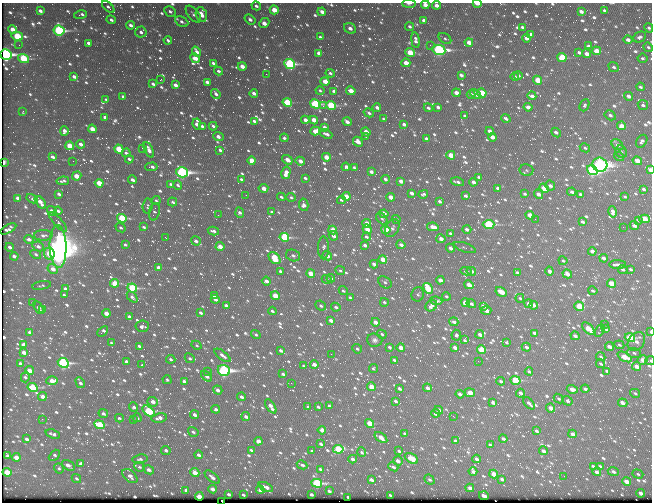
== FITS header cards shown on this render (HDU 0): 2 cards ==
NAXIS1  =                  650 / Width of table row in bytes
NAXIS2  =                  500 / Number of rows in table

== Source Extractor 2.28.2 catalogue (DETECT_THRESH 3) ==
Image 650 x 500 px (HDU 0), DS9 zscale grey, 1 PNG px = 1 image px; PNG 654 x 504 px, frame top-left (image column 1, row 500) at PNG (2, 3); each listed source drawn as its Kron ellipse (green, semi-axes under 4 px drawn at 4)
Background 391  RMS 2.1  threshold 6.39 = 3 sigma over >= 5 px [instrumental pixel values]
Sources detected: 1080; of the 1080, the 500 brightest by FLUX_AUTO listed and drawn (580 fainter detections omitted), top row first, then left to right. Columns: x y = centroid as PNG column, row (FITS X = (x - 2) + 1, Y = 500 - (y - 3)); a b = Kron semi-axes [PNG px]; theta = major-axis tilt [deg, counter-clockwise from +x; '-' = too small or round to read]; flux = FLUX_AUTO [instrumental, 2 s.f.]
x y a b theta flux
477 3 4 2 - 2000
409 4 7 3 1 420
425 5 4 3 - 1300
436 5 4 3 - 800
256 6 5 4 - 390
108 7 7 4 -45 410
274 10 4 4 - 2700
604 10 4 3 - 270
40 11 4 3 - 560
170 11 6 4 -28 390
581 11 4 3 - 700
322 12 4 3 - 840
193 14 10 5 -50 390
80 15 7 3 11 610
201 15 8 5 -73 1400
250 19 6 4 -38 510
111 20 5 4 - 490
424 20 4 3 - 630
182 22 7 4 -28 460
264 23 6 4 45 1400
130 25 4 3 - 500
409 26 4 3 - 310
522 27 3 3 - 370
350 28 6 5 - 660
649 28 5 3 - 290
13 29 4 4 - 1600
59 30 5 5 - 25000
141 32 5 5 - 500
531 34 4 3 - 410
17 36 6 4 -11 7000
320 37 3 3 - 310
640 37 7 5 27 490
526 38 4 3 - 720
445 39 7 5 -36 270
168 40 4 3 - 370
415 40 8 4 -81 650
628 40 4 3 - 630
469 42 4 3 - 1500
89 43 4 3 - 540
19 45 2 2 - 280
430 45 2 2 - 540
588 46 4 3 - 430
648 47 5 4 - 280
439 50 6 5 - 30000
596 51 4 4 - 2000
196 52 5 3 - 870
410 52 4 4 - 4500
579 52 4 3 - 380
319 53 4 3 - 1200
6 54 6 5 - 34000
586 54 4 3 - 880
23 58 5 4 - 9800
195 58 5 4 - 1900
562 58 4 4 - 7900
642 58 5 4 - 320
213 63 4 3 - 380
406 63 4 4 - 1900
290 64 5 5 - 19000
242 66 4 4 - 1400
614 67 5 4 - 350
218 71 4 4 - 290
330 73 5 4 - 300
266 74 2 2 - 660
461 75 4 3 - 580
518 75 4 3 - 340
74 77 4 3 - 550
515 77 4 3 - 420
160 80 3 2 - 390
538 80 5 4 - 3500
325 81 4 3 - 1800
207 82 4 3 - 720
153 84 4 3 - 480
175 85 4 3 - 750
640 87 4 4 - 310
320 90 4 4 - 290
334 91 4 3 - 470
351 91 5 3 - 2100
254 93 4 3 - 520
456 93 4 3 - 1200
482 93 5 4 - 5400
216 94 5 4 - 490
471 94 4 3 - 530
475 94 6 3 -37 520
123 96 4 3 - 350
532 96 4 3 - 680
628 96 5 4 - 760
106 99 3 3 - 270
287 102 4 4 - 7400
315 104 5 4 - 16000
331 105 5 4 - 10000
584 105 6 4 67 300
643 105 5 4 - 390
323 106 3 3 - 400
377 107 4 3 - 620
438 107 4 3 - 490
528 107 4 3 - 930
428 108 4 3 - 380
23 111 3 2 - 390
369 113 5 3 - 350
610 115 6 4 -31 520
465 116 3 3 - 280
105 117 4 3 - 570
506 118 5 3 - 420
383 119 3 3 - 270
305 120 4 3 - 1000
314 120 4 3 - 2000
254 121 4 3 - 500
347 122 4 3 - 670
197 124 5 4 - 1100
404 124 4 3 - 560
202 126 4 3 - 540
213 126 4 3 - 350
621 126 4 4 - 1600
324 127 4 3 - 820
92 129 4 3 - 1800
64 131 4 4 - 750
315 131 5 4 - 2400
490 131 4 3 - 960
366 132 5 4 - 1700
556 133 5 3 - 540
326 134 6 3 -24 580
366 136 4 2 - 270
218 137 5 3 - 830
492 137 4 3 - 1400
284 138 4 3 - 300
426 139 4 3 - 500
642 141 7 5 57 460
358 142 5 4 - 940
81 144 4 3 - 860
617 145 7 4 -39 790
70 146 4 4 - 4300
142 148 2 2 - 1300
585 148 5 4 - 280
119 149 5 4 - 5400
149 150 8 4 -64 700
220 150 4 3 - 410
621 152 6 5 - 290
126 153 4 3 - 420
451 155 4 4 - 2300
52 157 4 3 - 530
326 157 4 3 - 2500
619 157 5 4 - 350
129 159 4 3 - 370
252 160 4 3 - 2200
287 160 6 3 -35 1500
73 161 2 2 - 470
300 161 4 4 - 1000
637 161 5 3 - 2300
3 162 3 3 - 1000
600 165 7 7 - 69000
151 167 6 3 2 560
346 167 4 3 - 770
354 167 3 3 - 270
526 170 7 6 - 270
592 170 6 4 -36 31000
650 170 3 3 - 1300
182 172 6 5 - 37000
371 172 4 3 - 660
286 173 6 4 77 1800
77 176 5 4 - 2700
479 177 4 3 - 350
305 178 4 3 - 350
241 179 3 3 - 270
385 179 4 3 - 480
132 180 4 3 - 650
63 181 6 3 10 390
401 181 4 3 - 1200
457 182 7 3 -14 460
473 182 4 3 - 860
99 183 4 3 - 3100
171 184 4 3 - 360
178 185 4 4 - 310
550 186 5 5 - 800
263 188 5 4 - 1600
498 188 4 3 - 520
544 188 5 4 - 2100
644 189 4 3 - 390
572 192 4 3 - 660
411 193 4 3 - 790
59 194 4 3 - 500
423 194 5 3 - 290
524 194 3 3 - 300
538 194 5 3 - 1000
580 194 4 3 - 480
246 195 2 2 - 410
346 196 4 3 - 2400
465 196 3 3 - 420
281 197 4 3 - 340
291 197 5 4 - 340
391 197 4 3 - 1800
625 197 4 3 - 280
18 198 4 3 - 790
32 199 6 3 -29 570
156 200 4 3 - 280
341 200 4 4 - 340
440 201 4 3 - 460
40 202 7 3 -52 1500
173 202 5 4 - 340
304 205 6 4 -80 790
148 206 7 5 85 300
52 211 5 4 - 640
58 211 4 3 - 440
154 212 9 5 78 340
272 212 4 3 - 340
612 212 6 4 -78 910
240 213 5 4 - 470
384 214 4 3 - 1700
218 215 2 2 - 350
530 215 4 3 - 2200
122 218 5 4 - 7700
382 219 6 4 -46 310
396 219 4 3 - 500
535 219 2 2 - 300
644 219 5 4 - 4200
638 220 4 3 - 300
58 222 13 4 -47 390
582 222 4 3 - 470
367 223 4 3 - 2600
489 224 6 4 3 17000
634 225 5 4 - 790
143 227 4 3 - 310
433 227 6 3 -12 2000
623 227 2 2 - 700
121 228 5 4 - 290
392 228 9 6 59 480
8 229 9 4 29 320
367 229 5 4 - 2100
467 229 4 4 - 690
333 230 4 3 - 2300
386 230 4 4 - 5700
213 231 5 3 - 470
450 234 4 3 - 390
43 235 9 5 0 590
333 236 5 3 - 810
284 237 5 4 - 13000
366 237 4 4 - 350
166 238 3 2 - 300
29 239 5 3 - 620
441 239 4 4 - 860
196 241 5 4 - 550
125 245 3 3 - 290
365 245 4 3 - 590
401 245 4 3 - 680
38 246 6 4 -27 620
58 246 21 8 -88 260000
220 246 4 3 - 1800
9 247 4 3 - 530
324 248 11 5 90 510
450 248 4 3 - 760
465 248 11 4 -19 320
592 251 4 3 - 1000
49 253 6 5 - 4400
36 254 6 4 -31 370
293 255 7 5 -20 460
14 256 4 3 - 710
327 256 5 3 - 830
274 258 7 5 -45 6400
604 258 4 3 - 970
383 259 4 3 - 2700
563 261 4 4 - 280
374 264 4 3 - 720
618 265 8 3 -2 600
159 268 4 3 - 1500
53 269 5 4 - 1300
623 269 4 3 - 400
630 269 4 3 - 350
340 270 5 4 - 280
280 271 4 3 - 400
466 271 5 3 - 520
471 271 5 4 - 760
549 271 4 3 - 470
311 273 4 3 - 2600
517 273 4 3 - 480
567 274 5 3 - 1600
331 278 4 3 - 330
327 279 5 4 - 300
440 280 4 3 - 1200
266 281 4 3 - 840
385 282 7 5 -37 430
115 283 4 4 - 4800
611 283 4 3 - 3000
42 285 9 4 11 310
469 285 5 3 - 1500
132 288 5 4 - 13000
428 288 6 4 -58 6800
65 289 4 3 - 670
343 291 5 3 - 270
593 291 5 3 - 340
501 292 6 3 -29 2700
418 294 7 6 - 330
64 295 4 3 - 380
214 296 4 3 - 540
275 296 4 3 - 3100
446 296 4 3 - 290
132 297 6 4 -47 380
350 297 4 3 - 340
520 298 4 3 - 290
215 299 4 3 - 760
436 301 6 4 -7 670
384 302 4 3 - 300
33 303 4 3 - 350
465 303 4 3 - 3200
471 304 5 3 - 520
529 304 4 3 - 1300
226 305 4 3 - 800
534 305 4 3 - 750
321 306 5 4 - 390
431 306 6 5 - 890
483 306 4 3 - 640
579 306 5 4 - 4800
336 307 5 3 - 410
38 308 7 3 -58 860
43 310 4 3 - 370
486 310 5 4 - 1500
272 311 4 3 - 370
106 313 4 3 - 1500
201 313 4 3 - 480
129 317 4 3 - 480
331 320 4 3 - 950
375 322 4 3 - 1300
454 322 4 3 - 620
604 324 2 2 - 700
142 326 7 5 5 600
588 329 8 4 -45 3100
605 329 4 3 - 430
600 330 6 3 60 280
103 331 6 3 43 510
30 332 4 3 - 540
651 332 3 2 - 430
535 333 4 3 - 590
256 334 5 4 - 330
382 334 5 4 - 330
480 334 4 3 - 750
456 335 5 5 - 400
575 336 4 3 - 640
630 338 5 4 - 11000
375 340 8 6 -3 470
465 340 4 3 - 290
506 342 3 3 - 270
636 342 10 7 52 1000
111 343 4 3 - 330
23 345 4 3 - 730
196 345 5 4 - 280
619 345 5 4 - 280
139 346 4 3 - 400
389 347 4 3 - 320
526 347 5 3 - 530
609 347 4 3 - 1000
401 348 4 3 - 1800
455 348 4 3 - 990
357 349 5 4 - 340
281 350 4 3 - 560
481 350 4 3 - 6900
24 352 4 3 - 1200
634 353 7 4 -17 350
331 354 2 2 - 740
222 355 9 4 -37 790
601 357 5 4 - 320
625 357 8 3 -27 4300
190 358 5 4 - 370
171 359 4 3 - 390
394 360 3 2 - 290
642 360 5 4 - 1600
478 361 2 2 - 830
650 361 5 4 - 340
127 362 4 3 - 820
63 363 5 4 - 24000
20 364 4 3 - 600
314 364 4 3 - 970
601 364 4 3 - 310
141 365 3 3 - 460
304 366 3 3 - 300
636 366 4 4 - 1400
374 369 4 3 - 300
29 370 4 3 - 1800
224 370 6 5 - 39000
529 371 4 3 - 390
607 371 4 3 - 440
208 372 3 2 - 420
283 374 4 3 - 470
207 376 6 3 -42 770
25 377 5 4 - 330
167 380 5 4 - 290
516 380 5 4 - 9800
52 381 6 4 2 2300
184 381 4 3 - 740
501 381 4 3 - 400
80 383 6 3 -62 480
291 383 2 2 - 470
33 387 5 4 - 8600
371 387 4 3 - 3800
428 388 4 3 - 900
399 389 4 3 - 580
572 389 5 3 - 1800
585 389 4 3 - 470
218 390 5 3 - 780
470 393 5 4 - 1300
520 393 4 4 - 630
635 393 5 3 - 320
460 394 4 3 - 710
42 397 4 4 - 1200
242 397 4 3 - 600
559 399 5 4 - 310
395 401 3 3 - 410
567 401 5 4 - 480
153 402 5 4 - 1000
493 402 4 3 - 380
529 403 7 3 -46 590
623 403 5 3 - 1300
271 406 8 3 -57 1400
329 406 4 3 - 640
134 407 5 4 - 390
308 407 4 3 - 290
318 407 4 3 - 370
551 408 4 3 - 1700
216 409 4 3 - 510
439 410 4 3 - 1400
148 411 7 4 -37 13000
103 413 5 4 - 400
436 413 5 3 - 1000
195 415 4 3 - 720
453 416 3 2 - 300
246 417 4 3 - 690
119 418 4 3 - 310
137 418 4 3 - 410
159 418 8 4 10 990
42 419 2 2 - 590
133 419 2 2 - 420
370 423 5 3 - 4000
100 425 5 4 - 7600
322 430 4 3 - 1100
536 431 4 3 - 500
193 432 5 4 - 410
53 434 7 3 -19 490
405 434 4 3 - 570
572 434 4 3 - 960
381 438 7 3 -38 1900
27 439 4 3 - 520
503 439 4 4 - 570
258 441 4 3 - 1500
455 441 4 3 - 450
321 444 4 3 - 450
490 445 4 3 - 400
338 449 5 4 - 8500
166 450 5 4 - 490
251 450 4 3 - 280
312 451 3 3 - 290
399 451 4 3 - 430
543 451 4 3 - 850
361 452 5 4 - 300
7 455 4 3 - 360
54 455 6 4 47 340
198 455 4 3 - 540
16 457 4 3 - 1900
411 458 7 4 -27 2800
140 459 7 4 8 420
353 459 4 3 - 790
476 459 4 3 - 680
398 461 5 3 - 1000
81 464 4 3 - 850
68 465 7 4 -30 730
302 465 5 3 - 460
593 466 4 3 - 480
600 466 4 3 - 400
139 467 5 4 - 320
393 467 5 4 - 420
59 468 5 4 - 280
320 469 4 3 - 390
149 470 6 4 -29 720
473 471 4 3 - 460
613 471 5 4 - 590
7 472 4 4 - 5500
195 472 4 4 - 2200
597 472 4 3 - 1000
494 474 4 3 - 2500
638 474 5 4 - 270
130 476 9 5 -41 800
564 476 2 2 - 440
212 477 9 4 -39 570
76 478 5 4 - 270
502 479 4 3 - 550
371 480 4 3 - 630
429 480 5 4 - 360
626 481 4 3 - 1400
317 483 5 4 - 16000
266 487 7 3 -26 910
470 488 4 3 - 1000
213 489 4 3 - 840
186 490 4 3 - 580
260 490 4 3 - 1100
329 491 4 3 - 410
641 493 4 3 - 1100
229 494 3 3 - 410
311 494 3 3 - 360
243 495 3 3 - 280
390 495 3 3 - 270
199 496 4 3 - 3600
484 496 5 3 - 1200
348 497 3 2 - 310
222 501 3 2 - 490
At the frame edge (FLAGS 8, measured only in part): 9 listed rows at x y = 477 3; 409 4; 425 5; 436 5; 3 162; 650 170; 651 332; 650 361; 222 501
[580 fainter detections neither listed nor drawn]